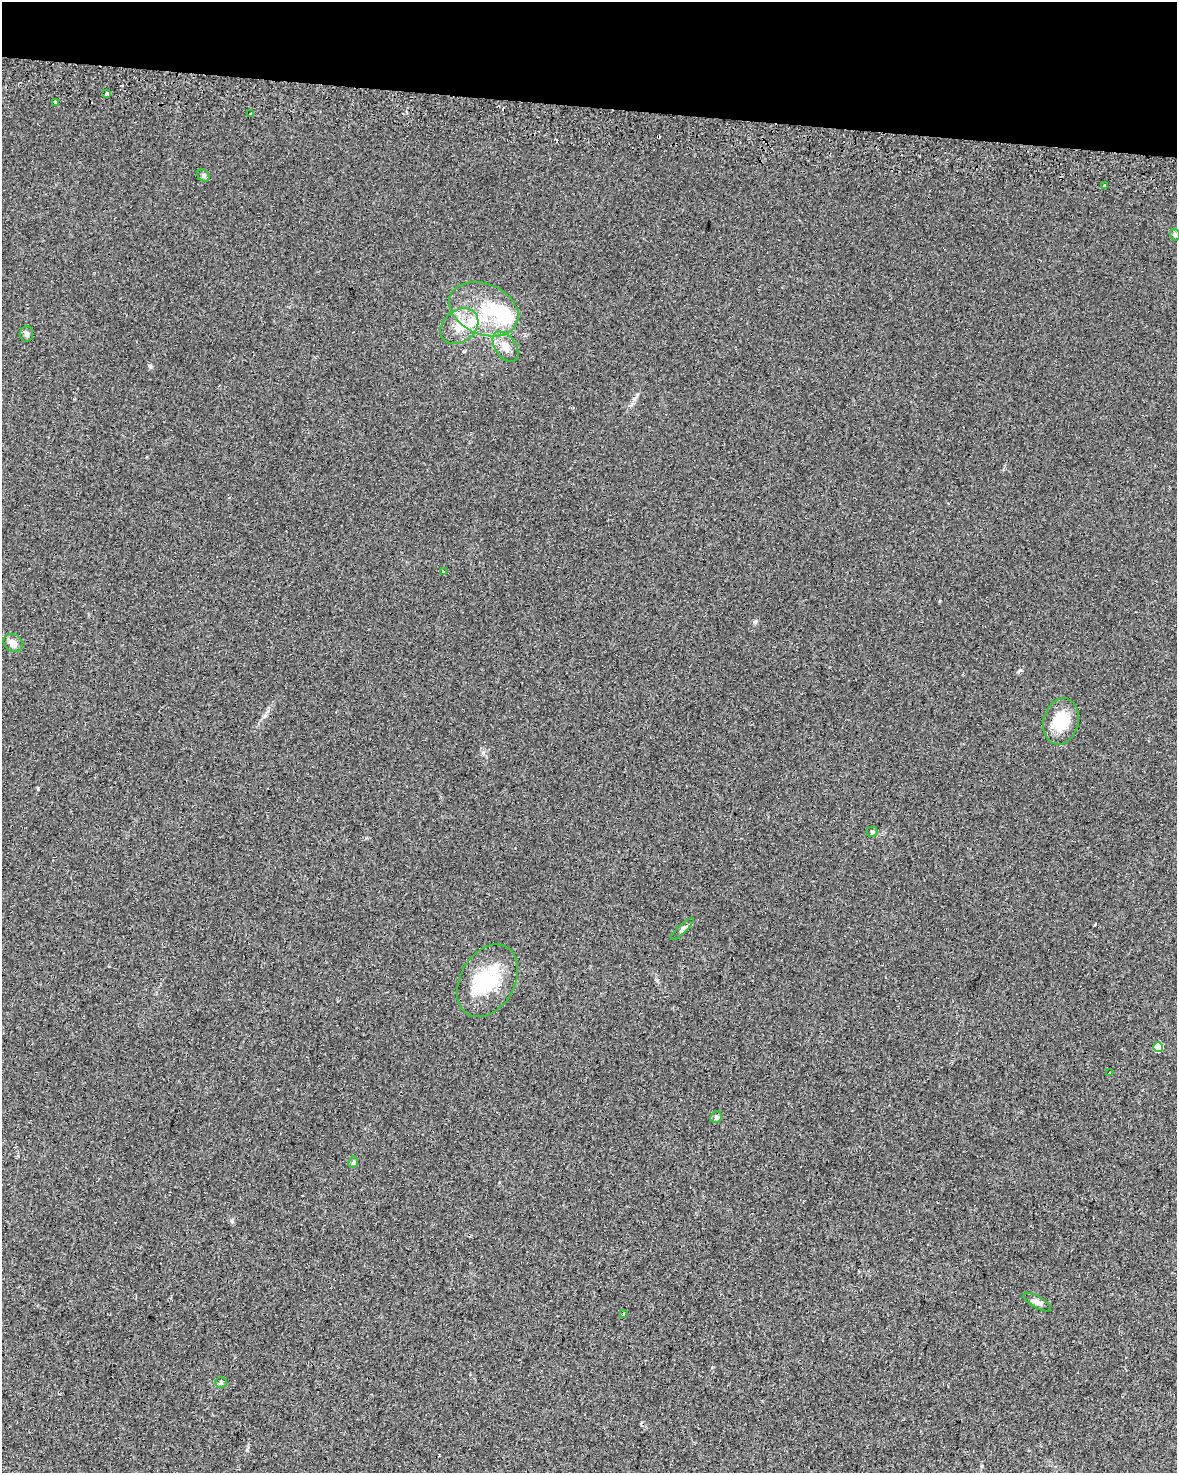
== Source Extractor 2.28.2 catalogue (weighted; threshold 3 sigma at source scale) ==
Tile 2 of 4 x 3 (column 2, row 1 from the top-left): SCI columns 1232-2406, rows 3279-4749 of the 4803 x 5029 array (HDU 1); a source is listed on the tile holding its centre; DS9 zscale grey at full resolution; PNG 1179 x 1475 px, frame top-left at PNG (2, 2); each listed source drawn as its Kron ellipse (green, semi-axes under 4 px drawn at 4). Shown black and unused: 7% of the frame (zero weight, under 2 of 3 exposures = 4% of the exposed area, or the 3 px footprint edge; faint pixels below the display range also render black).
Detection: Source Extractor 2.28.2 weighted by HDU 2 'WHT'; one run over the whole footprint, this tile lists its part. Background 0.0284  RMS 0.0049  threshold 0.0221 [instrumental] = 3 sigma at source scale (4.5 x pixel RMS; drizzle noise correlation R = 1.50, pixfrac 1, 0.0396/0.0396 arcsec/px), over >= 5 px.
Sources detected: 29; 2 inside a brighter object's white glare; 2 cosmic-ray / hot-pixel residue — neither listed nor drawn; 2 inside a brighter listed object's ellipse — not listed separately; the other 23 listed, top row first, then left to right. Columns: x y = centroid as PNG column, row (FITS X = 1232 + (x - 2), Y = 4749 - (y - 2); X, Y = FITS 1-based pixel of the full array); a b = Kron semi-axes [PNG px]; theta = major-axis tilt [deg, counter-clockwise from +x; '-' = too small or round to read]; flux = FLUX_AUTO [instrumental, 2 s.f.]
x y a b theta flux
106 93 3 3 - 3.2
55 102 4 3 - 3.6
251 114 3 3 - 1.5
203 175 7 5 -46 1.1
1104 186 3 3 - 11
1175 235 6 4 -74 0.88
484 309 36 25 -23 24
459 326 20 16 39 10
26 334 8 6 86 1.1
505 347 17 10 -55 5.2
443 572 3 3 - 2.2
13 643 10 8 -41 3.1
1061 721 23 17 75 15
872 832 5 5 - 0.65
682 929 15 3 44 1.2
487 981 39 27 60 26
1158 1047 5 5 - 11
1109 1073 4 3 - 2.2
716 1117 6 5 - 0.87
353 1162 6 4 67 0.87
1037 1302 15 6 -30 2.3
624 1313 3 2 - 0.67
221 1382 5 5 - 0.78
Unlisted compact peaks at least as high as the median listed source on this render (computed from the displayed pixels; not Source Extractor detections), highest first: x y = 150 366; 1020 670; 232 1221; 755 621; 483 753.